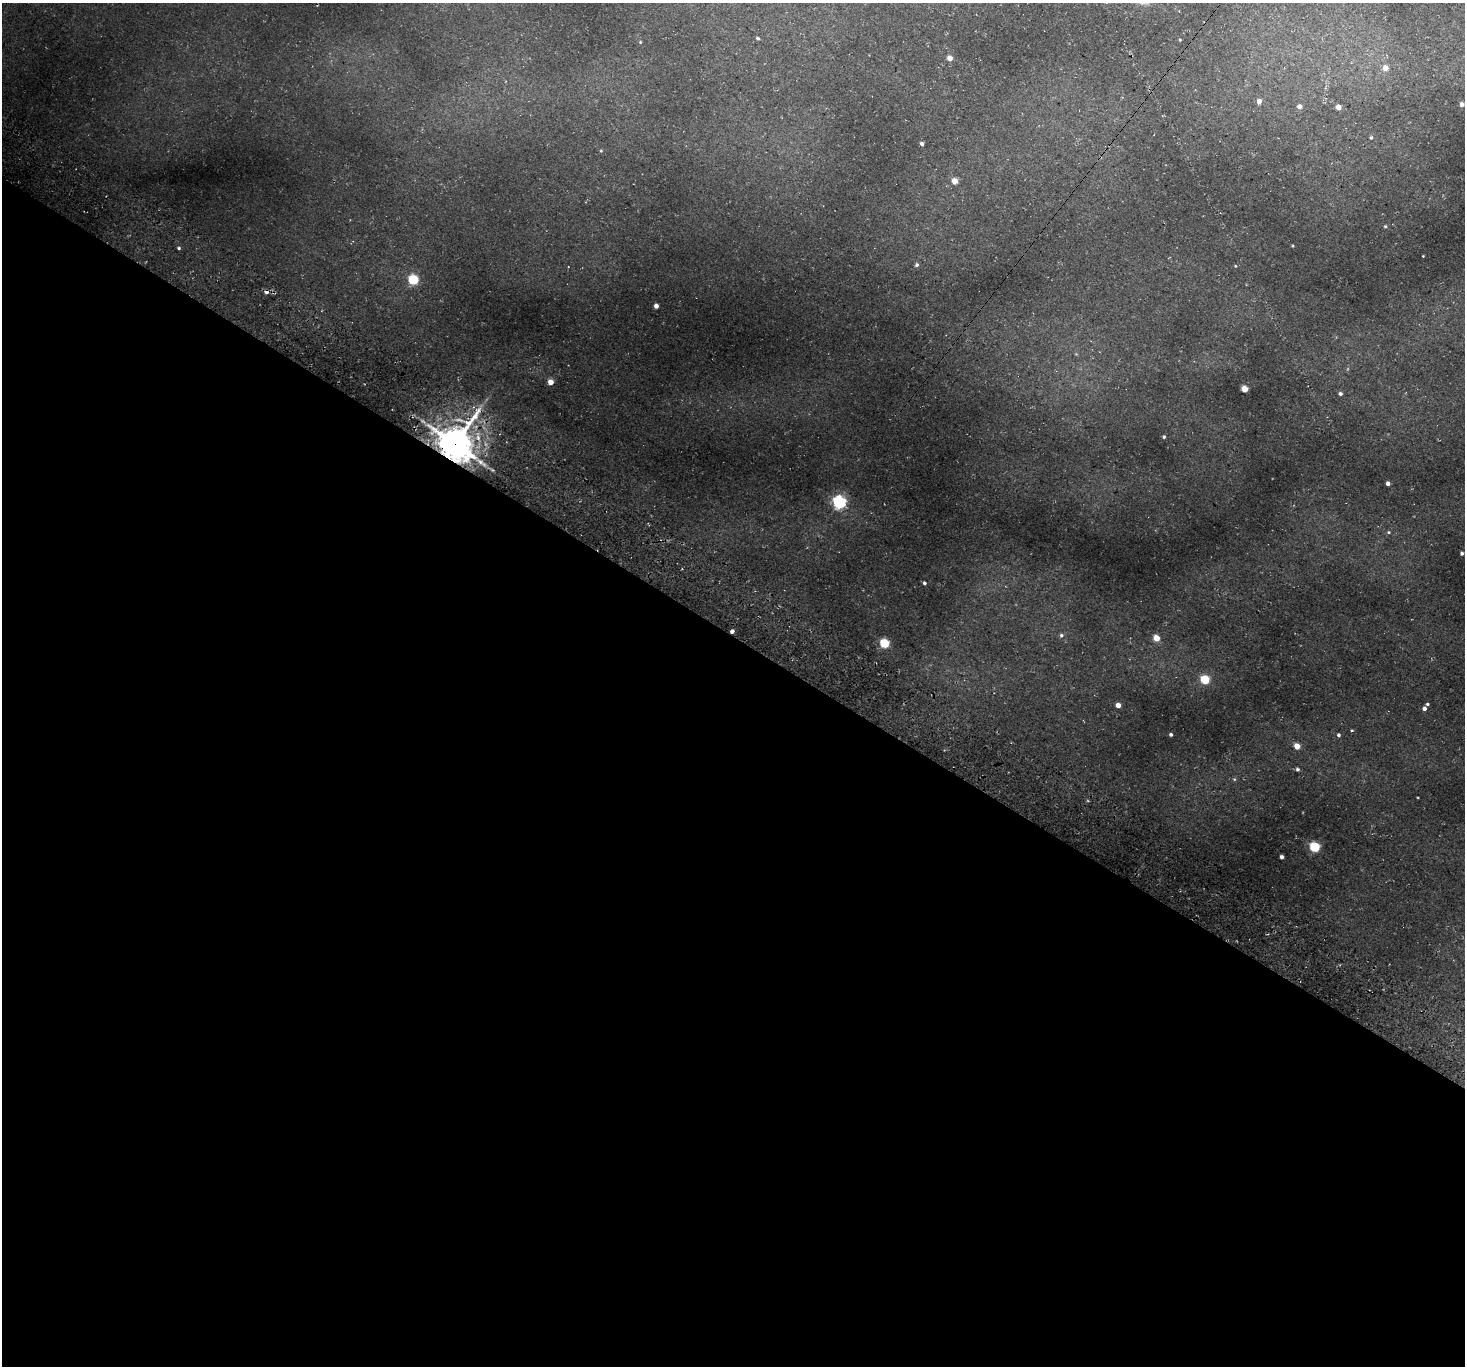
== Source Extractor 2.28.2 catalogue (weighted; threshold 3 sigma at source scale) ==
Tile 14 of 4 x 4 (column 2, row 4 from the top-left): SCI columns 1530-2992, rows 349-1712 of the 5988 x 6014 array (HDU 1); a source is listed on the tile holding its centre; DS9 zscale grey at full resolution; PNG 1467 x 1368 px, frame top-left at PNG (2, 3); no overlay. Shown black and unused: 54% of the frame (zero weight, under 3 of 4 exposures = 5% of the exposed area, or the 3 px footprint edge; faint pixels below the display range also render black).
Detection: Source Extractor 2.28.2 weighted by HDU 2 'WHT'; one run over the whole footprint, this tile lists its part. Background 0.0418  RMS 0.0071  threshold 0.0321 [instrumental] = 3 sigma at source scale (4.5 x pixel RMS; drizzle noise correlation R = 1.50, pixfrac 1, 0.05/0.05 arcsec/px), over >= 5 px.
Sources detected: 49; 1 too faint to see at this stretch — not listed; the other 48 listed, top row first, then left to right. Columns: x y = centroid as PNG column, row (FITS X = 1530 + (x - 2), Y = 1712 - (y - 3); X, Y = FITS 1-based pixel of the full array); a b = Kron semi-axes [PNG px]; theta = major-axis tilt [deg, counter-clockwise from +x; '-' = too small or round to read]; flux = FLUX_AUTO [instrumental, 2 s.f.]
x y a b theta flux
758 38 4 4 - 1.1
1180 40 3 2 - 0.58
640 42 4 4 - 0.67
950 58 4 4 - 6.8
1385 68 5 5 - 6.8
1259 101 5 4 - 3.8
1462 104 4 4 - 3.2
1300 106 5 5 - 3.3
1338 107 4 4 - 6.7
1371 137 5 4 - 0.88
922 144 4 4 - 1.8
601 151 4 4 - 0.64
954 181 4 4 - 9.1
1385 226 4 4 - 0.76
1293 246 4 3 - 0.57
179 248 4 3 - 1
1423 256 2 2 - 0.41
917 265 5 4 - 1.4
1235 266 4 4 - 0.62
413 280 5 5 - 56
266 292 6 6 - 2.7
656 306 4 4 - 3.6
550 382 4 4 - 8.4
1244 389 4 4 - 14
1340 394 4 4 - 1.6
1164 437 4 4 - 0.97
455 444 10 10 - 2300
1388 483 4 4 - 3
839 502 6 5 - 150
1389 532 5 4 - 0.83
1462 553 4 3 - 1.5
924 583 4 3 - 1.3
732 631 4 4 - 2.3
1061 635 6 6 - 1.5
1156 638 5 4 - 12
884 643 5 5 - 41
1205 680 5 5 - 36
1427 704 4 3 - 0.96
1118 705 4 4 - 5.6
1424 709 5 4 - 2.5
1352 730 4 3 - 0.79
1171 734 3 3 - 1.3
1338 735 4 4 - 1.3
1297 746 5 4 - 11
1297 769 5 4 - 1.3
1234 779 5 4 - 0.85
1314 847 5 5 - 59
1282 857 4 3 - 2.1
Overlapping masked pixels (flux is a lower limit): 3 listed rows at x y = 266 292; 455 444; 732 631